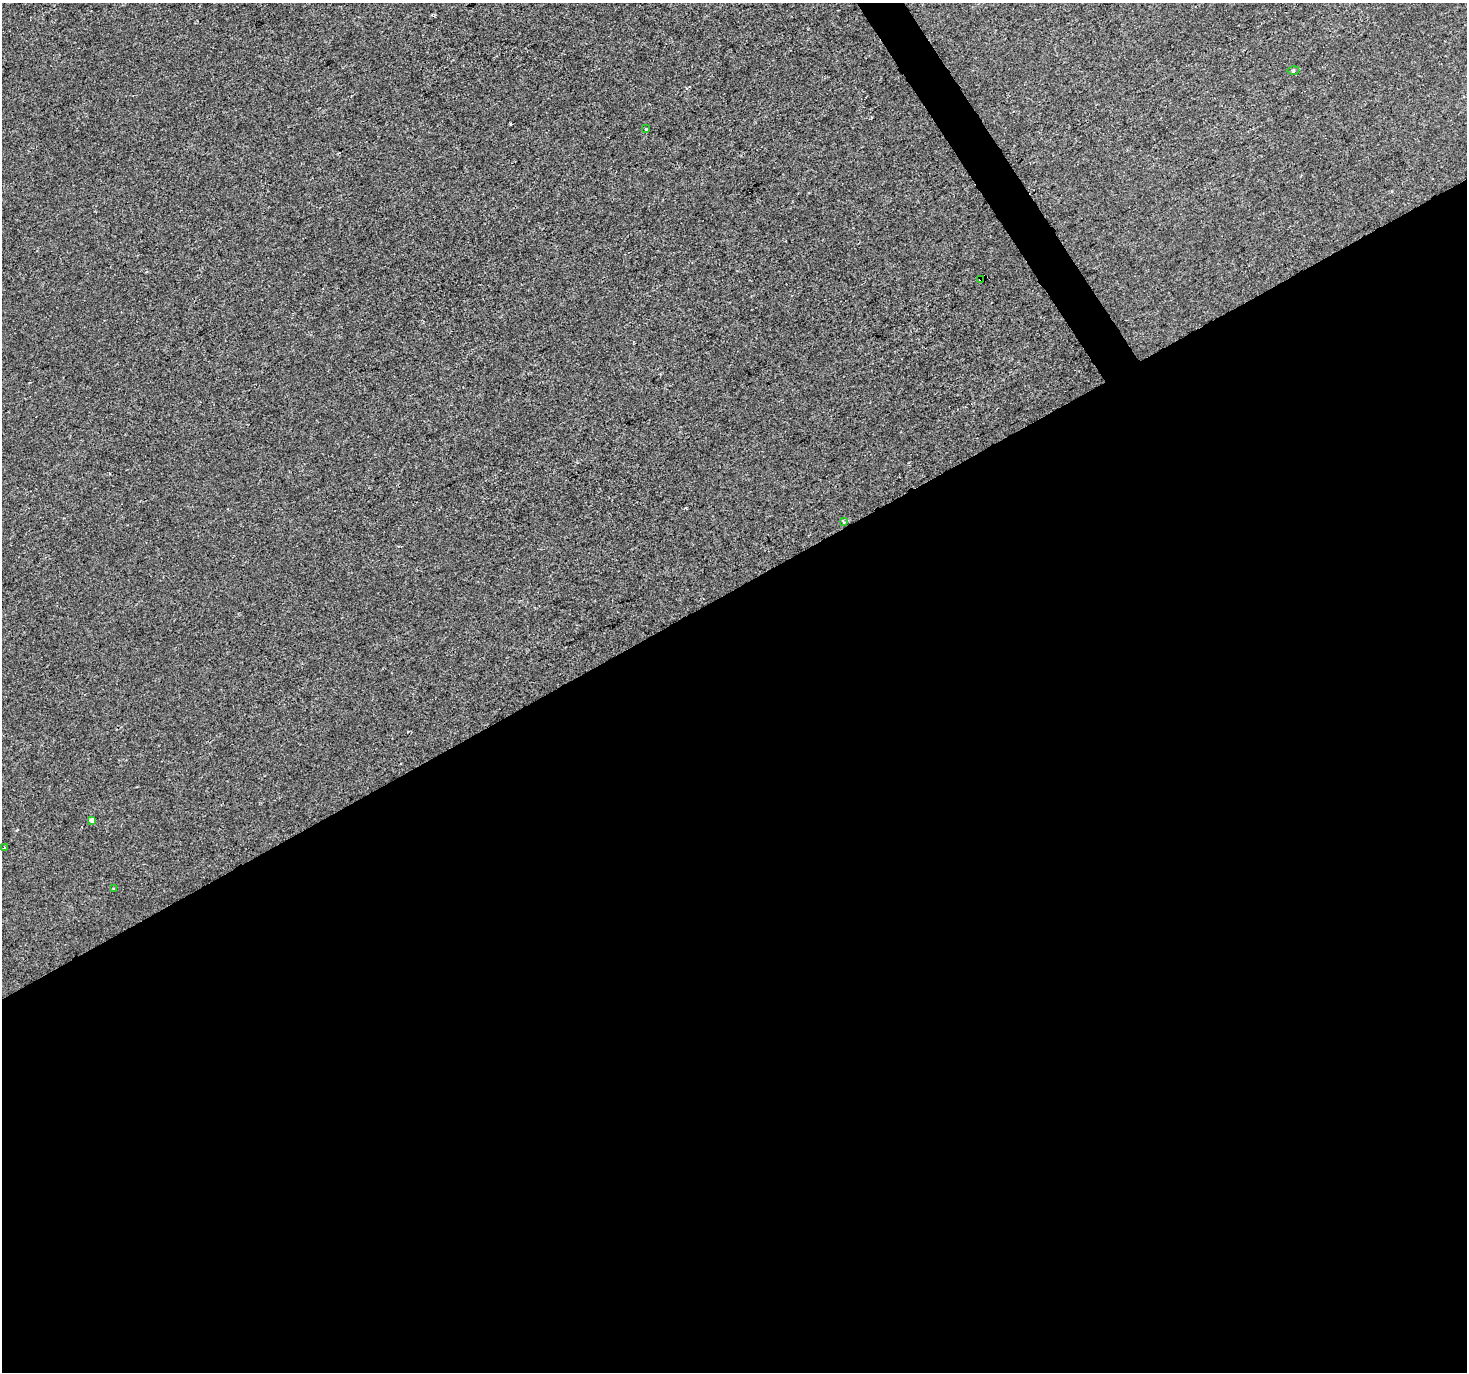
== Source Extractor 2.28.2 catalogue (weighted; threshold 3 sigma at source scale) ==
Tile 15 of 4 x 4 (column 3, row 4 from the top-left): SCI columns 2933-4397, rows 174-1543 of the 5862 x 5765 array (HDU 1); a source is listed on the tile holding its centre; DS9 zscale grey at full resolution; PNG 1469 x 1374 px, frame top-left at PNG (2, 3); each listed source drawn as its Kron ellipse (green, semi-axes under 4 px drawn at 4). Shown black and unused: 58% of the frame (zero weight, under 2 of 3 exposures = <1% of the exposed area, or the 3 px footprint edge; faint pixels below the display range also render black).
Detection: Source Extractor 2.28.2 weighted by HDU 2 'WHT'; one run over the whole footprint, this tile lists its part. Background -2.36e-04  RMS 0.0042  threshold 0.0188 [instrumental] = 3 sigma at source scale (4.5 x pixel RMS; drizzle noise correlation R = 1.50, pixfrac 1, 0.0396/0.0396 arcsec/px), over >= 5 px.
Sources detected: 7; all 7 listed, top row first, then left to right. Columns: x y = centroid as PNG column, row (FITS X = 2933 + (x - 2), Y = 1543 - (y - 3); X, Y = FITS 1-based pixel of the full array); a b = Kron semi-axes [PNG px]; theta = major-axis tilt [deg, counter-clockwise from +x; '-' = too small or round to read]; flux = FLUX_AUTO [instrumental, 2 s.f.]
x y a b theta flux
1293 70 5 3 - 0.48
645 129 3 3 - 2.6
980 279 4 3 - 3.3
843 522 3 3 - 0.54
92 820 4 3 - 10
4 847 3 2 - 0.48
114 889 3 2 - 0.37
Overlapping masked pixels (flux is a lower limit): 1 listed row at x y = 980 279